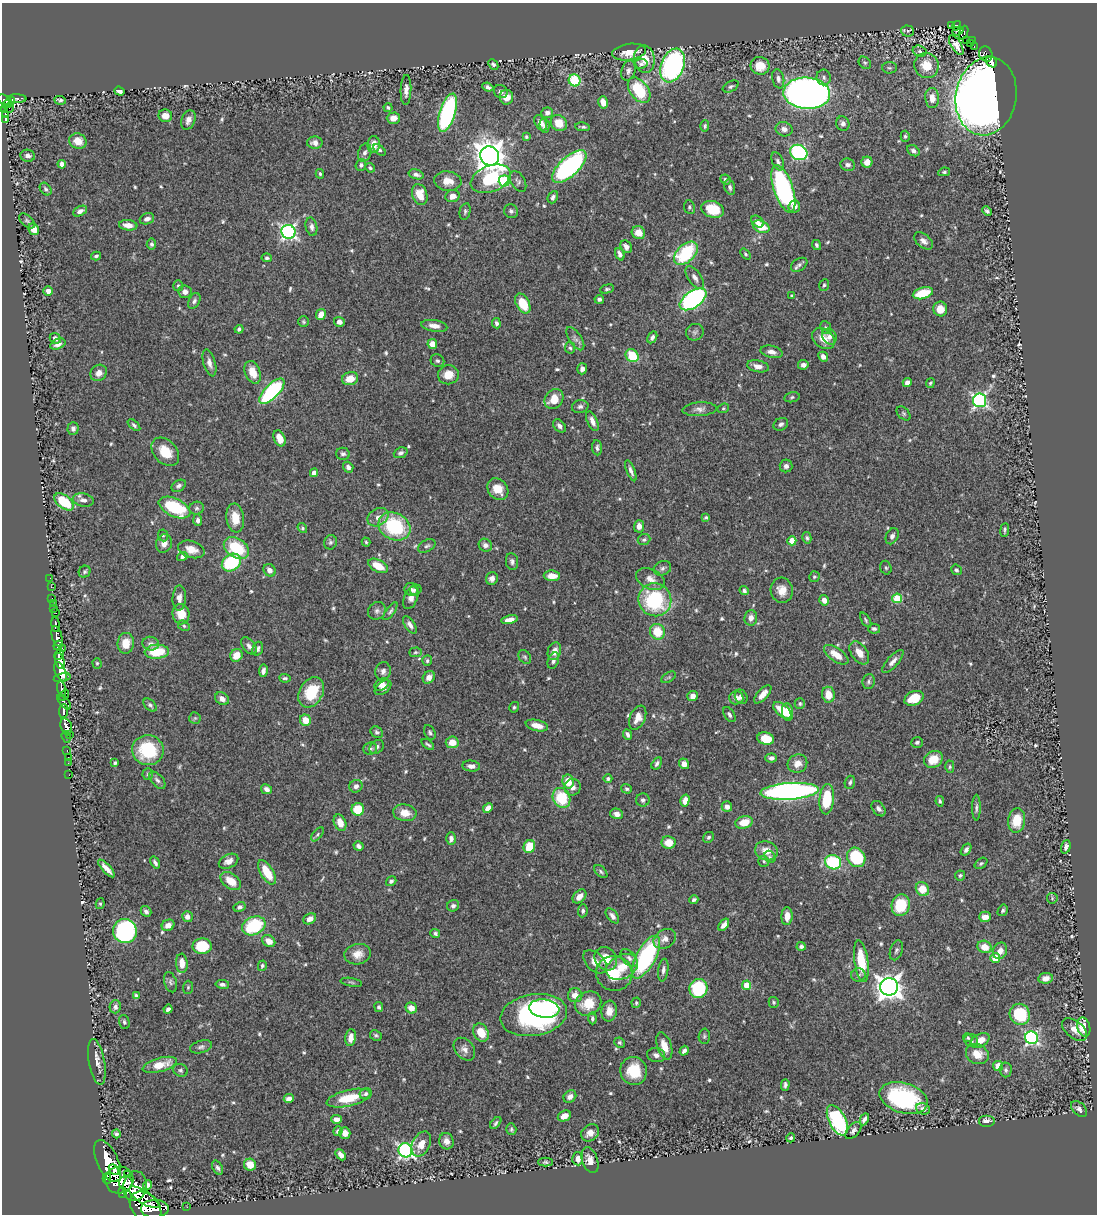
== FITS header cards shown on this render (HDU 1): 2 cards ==
NAXIS1  =                 1095
NAXIS2  =                 1212

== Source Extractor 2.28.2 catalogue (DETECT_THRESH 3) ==
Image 1095 x 1212 px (HDU 1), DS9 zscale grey, 1 PNG px = 1 image px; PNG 1099 x 1216 px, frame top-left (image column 1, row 1212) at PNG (2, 3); each listed source drawn as its Kron ellipse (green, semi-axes under 4 px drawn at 4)
Background 0.445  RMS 0.014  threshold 0.0417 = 3 sigma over >= 5 px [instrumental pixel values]
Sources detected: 655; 2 with non-positive FLUX_AUTO (blend fragments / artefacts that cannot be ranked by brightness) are neither listed nor drawn; of the other 653, the 500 brightest by FLUX_AUTO listed and drawn (153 fainter detections omitted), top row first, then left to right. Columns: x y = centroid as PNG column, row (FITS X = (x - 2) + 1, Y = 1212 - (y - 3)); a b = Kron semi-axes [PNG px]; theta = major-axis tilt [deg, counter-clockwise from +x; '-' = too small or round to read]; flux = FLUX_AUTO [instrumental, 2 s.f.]
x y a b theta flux
951 26 3 3 - 13
957 26 5 3 - 62
907 31 6 5 - 2.4
958 31 6 4 18 16
964 33 7 4 70 39
967 40 3 2 - 3.9
973 41 3 2 - 9.2
970 44 3 2 - 4.6
956 45 11 5 -58 6.1
974 47 3 2 - 2.1
919 51 7 5 -17 2.4
629 52 17 8 8 16
986 54 8 6 -63 57
644 59 14 10 -83 15
992 62 6 5 - 63
865 63 7 5 -43 1.9
493 64 6 4 -47 2.2
641 64 6 5 - 2.1
673 65 17 11 69 240
926 65 13 12 - 21
760 66 9 8 - 17
889 68 7 5 -3 1.9
628 71 10 7 73 3.9
824 77 8 7 - 3.1
778 79 10 6 -78 3.7
575 80 6 6 - 50
731 86 8 5 27 2.2
488 87 5 4 - 3.1
406 90 15 5 88 5.9
639 90 14 9 -53 46
119 91 5 4 - 4.5
501 92 7 6 - 2.6
807 93 23 15 -4 720
986 96 39 30 80 1500
506 97 7 6 - 10
932 98 10 7 -87 9.4
17 99 9 4 -1 35
5 100 8 4 -28 220
60 100 6 3 -6 2.4
603 102 6 4 -75 8.5
9 103 7 3 39 200
9 107 5 3 - 11
388 107 4 4 - 1.6
4 110 3 3 - 58
447 113 20 8 73 150
547 113 6 5 - 3.7
6 114 3 3 - 65
165 116 7 6 - 7.4
393 118 6 5 - 7.3
6 119 3 3 - 33
188 120 10 7 69 5.3
541 123 8 5 -57 6.7
559 123 9 7 -46 13
843 124 7 6 - 3.6
545 126 7 5 -85 2.9
705 126 5 4 - 1.5
583 127 7 3 -7 1.8
784 129 8 7 - 4.6
905 136 5 4 - 1.7
526 137 4 3 - 1.5
78 141 9 7 -23 12
315 143 8 6 -2 5.5
374 145 8 6 87 10
379 150 7 4 -40 1.9
913 151 7 5 -35 3.1
799 152 9 7 -23 140
365 153 9 6 70 3.4
28 156 7 6 - 4.2
490 156 10 9 - 1400
778 161 9 5 -66 2.8
867 162 5 5 - 7.3
62 164 4 4 - 4.2
361 165 6 5 - 2.3
848 165 7 6 - 3.3
569 166 21 9 43 180
370 168 5 4 - 1.6
944 172 6 4 10 1.6
320 174 5 3 - 1.5
416 174 8 4 -16 3.4
491 179 21 13 22 64
725 180 5 4 - 2
448 181 13 9 -7 11
504 181 5 5 - 62
518 181 11 7 -59 3
730 187 8 5 -74 2.8
46 189 7 5 -51 2.1
783 189 25 9 -72 200
420 195 11 7 -73 15
452 196 7 6 - 7.4
553 197 6 5 - 3
794 206 6 5 - 6.8
689 207 7 5 -82 1.8
713 209 11 8 -18 31
80 211 7 5 26 4.5
465 211 8 5 78 2.1
511 211 7 6 - 2.9
987 211 5 3 - 2.1
147 219 7 5 19 3.9
27 221 9 5 -41 1.8
757 222 7 5 -40 3.8
128 225 9 5 -6 8.2
311 227 9 5 -77 3.6
761 227 9 5 -25 24
34 229 6 5 - 9.5
288 232 7 6 - 270
638 233 7 6 - 10
923 241 11 6 -39 4.8
151 244 5 4 - 2.3
816 245 5 4 - 2
626 247 7 5 -53 4.9
686 253 14 8 44 70
620 254 6 4 -66 5
746 254 6 4 -51 1.6
96 256 5 3 - 1.7
267 258 5 4 - 1.9
799 265 9 6 32 3
695 277 13 6 -55 5.1
824 285 6 5 - 1.5
178 286 5 5 - 1.8
607 289 7 4 14 1.6
48 291 5 4 - 4.6
185 292 7 6 - 4.9
923 293 10 5 16 26
792 296 3 3 - 1.5
599 299 5 4 - 2.3
693 299 15 8 35 200
194 301 8 5 62 2.7
523 304 11 6 -62 27
940 309 7 7 - 10
321 314 6 5 - 8.7
303 322 5 5 - 1.6
339 322 5 5 - 4.9
496 323 5 4 - 2.2
434 326 13 5 -9 7
826 327 6 5 - 1.7
239 329 4 4 - 2.2
695 332 9 8 - 3
652 337 6 4 60 3.3
829 337 8 7 - 4
55 338 6 5 - 3.5
575 339 13 6 -56 3.7
823 339 12 9 -36 11
58 344 8 5 25 4.7
432 344 5 5 - 9.4
570 348 6 5 - 1.8
772 352 11 6 -12 5.4
632 356 7 6 - 31
823 357 5 4 - 5.2
437 361 7 6 - 2.4
209 363 14 6 -74 5.2
803 365 5 4 - 4.2
758 366 11 6 -12 5.4
582 369 5 5 - 4.3
253 372 12 7 -68 14
99 373 9 7 45 6.8
448 375 10 9 - 12
350 379 8 6 16 13
907 382 4 4 - 4.9
930 383 5 4 - 1.6
272 391 16 7 46 110
792 397 8 5 12 1.7
554 399 11 8 51 15
980 400 7 6 - 230
580 407 8 6 12 2.9
723 408 6 4 22 1.4
699 409 17 7 4 5.1
904 414 8 5 -45 1.9
592 421 10 5 -66 5.6
781 424 7 6 - 3.1
134 425 7 4 -42 2.3
559 426 7 5 -44 3.7
73 429 6 5 - 3.2
279 438 8 5 -67 10
597 448 7 5 -85 2.6
165 452 16 11 -48 19
401 453 7 5 21 2.7
343 454 7 6 - 2.8
786 466 6 6 - 3.6
348 467 5 5 - 3.2
631 471 11 4 -68 3.6
314 473 4 4 - 7.7
179 486 8 5 31 2.6
498 489 12 9 -48 13
83 500 10 6 -11 4.8
64 502 11 6 -38 38
175 508 17 9 -25 66
197 508 7 6 - 2.5
378 517 11 8 33 6.4
706 517 4 3 - 1.6
235 518 14 9 -82 16
198 520 6 4 -87 3
394 526 16 13 -28 71
639 526 6 5 - 5.5
302 528 5 4 - 1.6
1005 530 7 4 84 1.8
163 535 6 5 - 1.5
892 536 8 6 64 3.4
807 538 6 4 -78 1.9
644 540 6 5 - 1.9
792 541 4 4 - 20
330 542 7 6 - 2.2
366 542 4 4 - 1.5
164 543 9 8 - 6.9
485 545 7 6 - 4.3
427 546 9 6 29 2.6
236 548 14 9 -34 44
191 549 14 8 -18 11
182 557 5 4 - 2.8
512 562 8 6 -79 2.9
231 563 10 8 36 62
378 566 11 6 -28 18
662 568 9 7 25 3.1
886 568 7 5 -73 1.8
270 570 7 5 -51 5.8
956 570 5 5 - 1.7
85 572 6 5 - 2
552 576 8 5 -2 10
814 577 6 5 - 1.7
50 578 2 2 - 4.2
492 579 6 6 - 4.8
650 579 15 9 -25 8.3
51 587 3 2 - 1.5
412 590 7 6 - 3.5
416 590 6 5 - 2.2
744 590 5 4 - 2.1
782 590 12 11 - 11
52 598 2 2 - 5.1
179 598 12 6 87 5.3
411 598 12 6 69 6.6
897 598 5 5 - 44
655 600 17 16 - 82
824 600 5 4 - 6.1
53 604 2 2 - 4.7
53 608 3 3 - 16
377 611 9 8 - 3.5
390 611 10 4 55 2.2
56 613 3 2 - 2.1
181 614 10 8 -84 13
751 618 8 6 84 5.8
510 620 8 4 12 5.9
866 620 8 4 -57 1.7
55 625 7 4 -82 49
410 625 10 5 -57 4.3
184 626 6 5 - 1.4
874 629 6 5 - 2.4
657 632 8 7 - 21
57 636 10 5 -74 500
126 643 10 8 84 15
151 644 8 7 - 3.5
58 645 5 3 - 280
249 646 10 6 -51 3.8
62 648 3 2 - 99
258 649 7 5 71 2.8
554 651 9 6 72 7.6
157 652 12 7 3 33
415 652 6 5 - 1.5
859 653 13 8 -55 11
59 655 6 4 64 350
236 655 6 6 - 13
836 655 14 6 -35 15
525 657 8 5 -53 1.8
60 661 8 4 -76 580
427 661 5 5 - 1.7
553 661 8 5 68 2.9
893 661 14 5 48 5.1
97 663 5 4 - 1.5
263 671 6 4 82 4.1
383 671 9 7 78 4.7
60 672 10 5 -66 810
429 677 7 5 54 5.4
669 677 8 4 31 1.6
62 678 8 3 12 140
285 678 6 3 -4 1.6
869 682 7 6 - 2.5
381 685 8 5 33 5.2
383 688 9 5 39 7
62 689 8 4 -77 330
311 692 16 11 60 37
763 694 11 5 48 7.1
64 695 6 3 50 100
828 695 8 6 -82 14
693 696 5 5 - 6
741 697 7 6 - 3.6
736 698 7 6 - 6.2
914 698 10 7 24 22
222 699 7 6 - 4.9
64 702 9 4 -50 200
800 704 5 5 - 1.6
150 705 8 5 -45 2.4
514 707 5 4 - 1.6
782 710 11 6 -40 18
64 711 7 4 85 130
787 712 8 5 -82 14
729 715 8 5 -57 2.7
195 718 6 5 - 1.6
638 718 13 7 66 9.3
305 720 6 5 - 13
537 726 11 5 -13 10
66 727 9 5 -75 550
377 732 7 5 -38 2.2
430 732 8 5 -65 2
70 734 3 2 - 34
627 734 5 3 - 2.9
66 737 6 2 -70 2.4
766 739 8 6 -12 21
452 742 6 6 - 13
917 742 6 5 - 2.2
428 744 7 3 -37 1.7
377 747 8 6 43 3
370 749 7 6 - 2.6
148 750 16 15 - 56
67 751 3 2 - 19
68 757 2 2 - 5.5
771 758 6 4 4 3.6
933 759 10 8 28 18
68 763 2 2 - 7.6
115 763 3 3 - 2.2
657 763 7 4 57 2.6
684 764 5 5 - 6
797 764 10 9 - 8.6
471 766 9 5 -6 4.7
950 767 6 4 88 1.5
148 774 5 5 - 1.6
69 775 2 2 - 8.9
608 779 4 4 - 2.1
157 780 10 6 -47 3.3
568 782 7 5 -79 17
850 782 7 5 72 2
356 786 6 6 - 4.1
572 787 8 8 - 5.6
266 789 6 4 -27 4.1
627 789 5 4 - 1.8
790 791 29 8 4 390
562 798 10 8 -63 48
827 799 15 7 84 38
643 800 7 6 - 2.6
685 801 6 4 75 9.2
940 801 5 3 - 1.6
727 807 5 5 - 5
488 808 5 4 - 7.5
976 808 13 4 90 2.6
358 809 6 6 - 30
879 809 8 6 -52 3.9
405 813 12 8 -8 11
617 814 6 5 - 5.2
1017 820 12 8 83 21
744 822 9 6 16 15
340 823 8 6 -67 12
317 834 8 4 50 1.9
708 837 6 5 - 1.8
451 838 6 4 88 3.9
669 842 7 6 - 14
358 846 5 4 - 3.9
529 847 6 5 - 26
1066 847 7 4 72 3.5
966 850 7 4 55 3.1
766 851 12 9 -19 12
770 857 6 5 - 1.6
856 857 10 8 -53 63
229 861 10 6 26 6.6
764 861 5 5 - 1.7
833 862 8 7 - 71
155 863 6 4 -57 2.5
981 863 7 5 37 1.8
106 868 11 4 -47 6.8
267 872 14 6 -59 23
601 872 8 5 -45 2
960 875 5 5 - 1.7
231 881 11 7 -37 16
391 881 5 4 - 2
922 889 7 6 - 20
579 896 8 5 46 8
1052 898 5 5 - 1.5
694 900 4 3 - 2.2
100 904 5 4 - 1.5
901 905 11 9 77 38
453 906 6 5 - 3.1
239 907 6 5 - 2.9
1003 910 6 4 58 1.9
146 911 5 5 - 3
583 911 6 5 - 2.2
612 916 9 5 -50 3.9
787 916 9 5 87 8.8
187 917 5 5 - 5.5
985 917 6 5 - 6.5
310 919 7 5 28 5.9
168 925 6 5 - 6.5
724 925 7 4 54 4.7
254 926 12 9 23 59
125 931 12 11 - 140
435 933 5 4 - 2.1
665 939 12 9 33 6.9
269 941 7 5 -38 8.3
202 946 9 8 - 32
801 946 4 4 - 2.5
984 947 7 6 - 13
896 950 10 6 72 2.9
1000 951 8 7 - 7.5
358 954 13 10 9 9.4
646 957 24 9 62 130
629 958 10 6 -46 3.9
995 958 5 5 - 32
606 959 12 10 -51 18
861 961 21 7 -82 38
595 962 14 8 -44 8.5
182 963 9 6 -86 10
262 966 5 4 - 1.8
622 967 17 11 26 21
663 970 11 5 82 3.4
614 973 18 17 - 26
858 975 7 7 - 2.6
1046 978 7 5 8 7.5
170 982 10 6 -72 2.7
351 982 11 3 -10 1.6
222 984 7 4 -10 2.7
747 985 4 4 - 23
188 987 6 5 - 1.5
889 987 9 9 - 940
698 989 9 9 - 63
136 995 4 3 - 1.6
575 995 7 7 - 8.8
774 1002 5 5 - 1.5
588 1003 14 11 30 21
636 1003 5 4 - 1.6
115 1007 6 5 - 3.5
379 1007 5 4 - 1.9
411 1008 6 5 - 8.8
168 1009 4 4 - 3.1
544 1009 15 9 -7 36
609 1011 10 7 82 8.3
1020 1014 11 10 - 52
534 1015 33 20 10 210
592 1018 6 4 -90 2.2
124 1022 7 5 -72 1.8
1084 1027 10 6 -76 21
1075 1030 15 8 -39 8.5
481 1032 9 7 -61 19
376 1035 6 5 - 1.9
704 1036 7 5 89 1.8
351 1038 8 5 81 8.9
968 1038 5 4 - 1.5
1031 1038 6 6 - 180
971 1040 7 6 - 2.5
980 1040 10 6 28 12
620 1043 5 5 - 1.5
664 1046 14 7 -72 12
201 1047 11 6 16 3
464 1049 13 9 -50 5.8
684 1051 5 4 - 2.9
977 1054 12 9 -27 12
656 1055 9 7 -14 4.3
97 1062 23 8 -80 7.8
160 1065 17 7 15 18
998 1066 5 5 - 13
180 1070 7 6 - 2.3
1006 1070 7 6 - 2.5
634 1071 14 13 - 29
785 1085 6 4 88 2.4
366 1094 6 5 - 2.6
570 1096 7 5 42 4.8
348 1098 22 8 13 30
904 1098 25 15 -16 110
289 1099 5 4 - 4.8
923 1109 7 5 -18 3.4
1079 1109 9 6 -46 3.9
564 1116 7 5 26 8
336 1119 5 4 - 5.1
864 1119 6 4 61 4
837 1120 16 8 -62 100
986 1121 8 6 0 5.7
496 1123 7 3 48 1.8
511 1129 6 5 - 1.7
853 1130 10 6 49 3.1
338 1131 5 4 - 2.6
345 1133 6 5 - 7.2
590 1133 9 7 40 7.7
116 1134 5 4 - 2.1
791 1138 4 4 - 2.1
446 1141 8 7 - 5.6
421 1144 13 8 62 10
405 1150 7 7 - 270
341 1155 6 4 -48 5.2
578 1159 6 5 - 6.1
590 1160 13 8 -70 8.4
108 1161 22 10 -65 1600
546 1162 7 4 -2 1.6
250 1165 6 6 - 11
218 1168 7 5 -61 3
114 1170 6 4 -49 100
128 1174 3 2 - 16
107 1178 5 4 - 140
119 1180 14 13 - 1400
126 1183 7 6 - 340
147 1185 5 4 - 3.9
135 1186 15 12 78 660
123 1193 5 3 - 21
144 1197 17 6 -32 460
145 1207 18 13 -44 920
187 1207 3 2 - 2.3
155 1209 14 9 1 740
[153 fainter detections neither listed nor drawn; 2 non-positive-flux detections neither listed nor drawn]